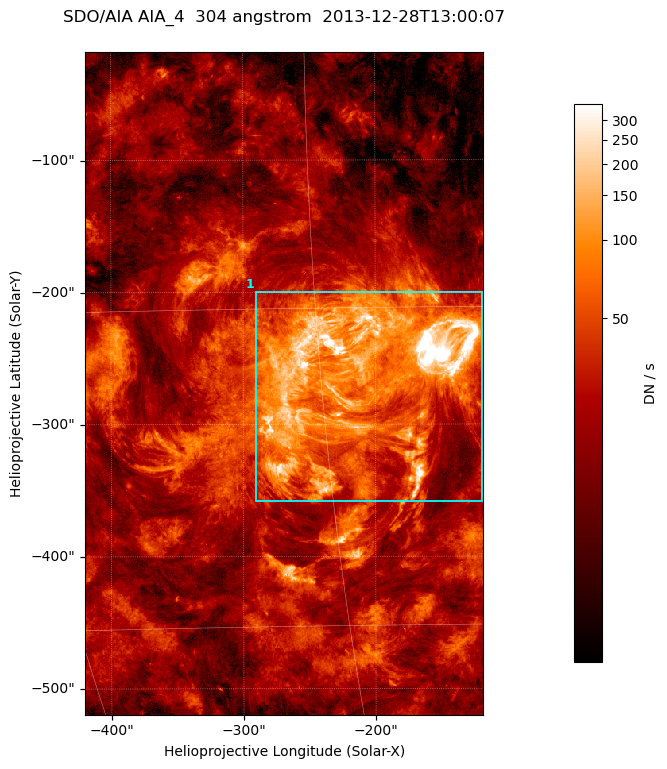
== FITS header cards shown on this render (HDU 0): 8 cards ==
TELESCOP= 'SDO/AIA '
INSTRUME= 'AIA_4   '
WAVELNTH=                  304
WAVEUNIT= 'angstrom'
DATE-OBS= '2013-12-28T13:00:07.13'
CTYPE1  = 'HPLN-TAN'
CTYPE2  = 'HPLT-TAN'
BUNIT   = 'DN / s  '

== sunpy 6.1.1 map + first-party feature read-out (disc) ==
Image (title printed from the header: SDO/AIA AIA_4  304 angstrom  2013-12-28T13:00:07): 502 x 835 px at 0.6 arcsec/px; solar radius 976 arcsec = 1626 px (partial field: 5.0% of the solar disc is inside the frame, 100% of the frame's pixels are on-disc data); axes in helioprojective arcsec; data unit DN / s (BUNIT, on the colour bar)
Orientation: roll -0.132 deg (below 1 deg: not rotated)
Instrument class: DISC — disc imager (sunpy class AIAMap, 304 A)
Bright regions (active regions / flare kernels): reference = the on-disc median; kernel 5 px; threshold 5 sigma = 71.1 DN / s over a disc level ~21.6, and >= 1.15x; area >= 419 px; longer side >= 6 px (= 3.6 arcsec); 1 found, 1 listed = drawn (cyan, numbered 1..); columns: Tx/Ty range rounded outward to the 2 arcsec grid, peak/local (2 s.f.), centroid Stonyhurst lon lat
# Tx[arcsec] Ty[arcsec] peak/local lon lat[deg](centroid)
1 -292..-118 -360..-198 90 -13 -18